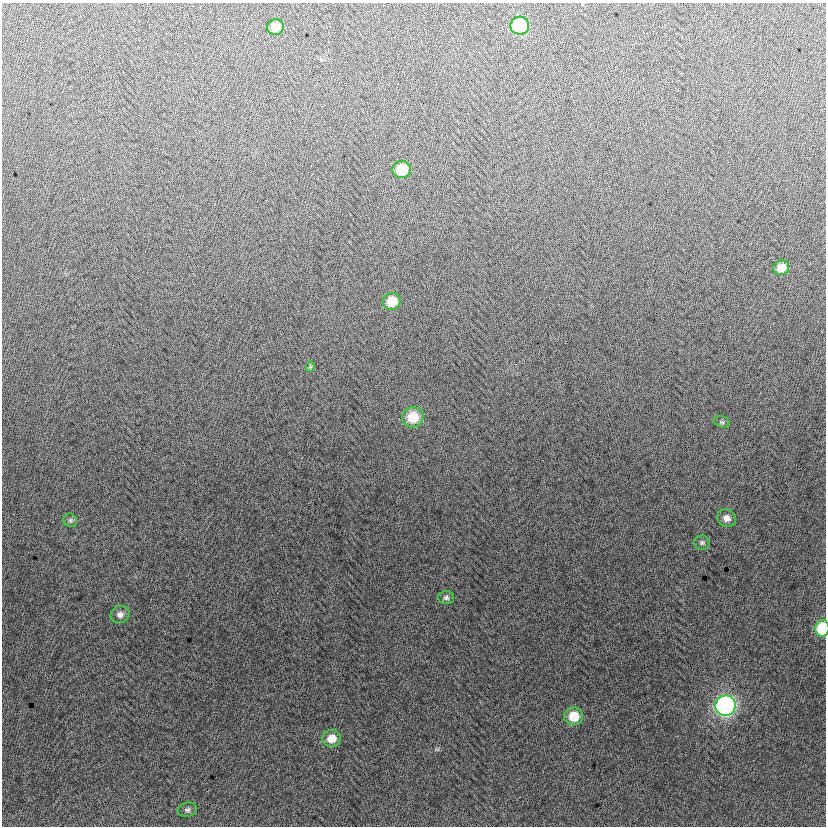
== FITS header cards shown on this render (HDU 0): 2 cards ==
NAXIS1  =                  824
NAXIS2  =                  824

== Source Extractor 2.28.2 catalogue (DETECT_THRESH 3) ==
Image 824 x 824 px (HDU 0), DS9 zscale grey, 1 PNG px = 1 image px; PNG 828 x 828 px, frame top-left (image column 1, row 824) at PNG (2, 3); each listed source drawn as its Kron ellipse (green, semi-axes under 4 px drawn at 4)
Background -3.74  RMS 12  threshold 37.4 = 3 sigma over >= 5 px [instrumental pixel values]
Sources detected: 18; all 18 listed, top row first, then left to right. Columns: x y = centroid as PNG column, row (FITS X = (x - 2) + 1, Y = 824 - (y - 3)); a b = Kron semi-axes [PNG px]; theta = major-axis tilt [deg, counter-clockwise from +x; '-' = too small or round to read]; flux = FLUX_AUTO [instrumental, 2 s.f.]
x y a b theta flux
520 26 9 9 - 56000
275 27 8 8 - 12000
402 169 9 8 - 24000
781 268 8 7 - 11000
392 301 9 8 - 18000
310 367 5 4 - 910
413 417 11 10 - 22000
722 422 8 5 -17 1700
727 518 9 8 - 5100
70 520 7 6 - 1900
702 543 8 7 - 2200
446 598 8 6 1 2400
120 614 9 8 - 4100
822 628 8 7 - 40000
725 706 10 10 - 250000
574 716 9 9 - 18000
332 738 9 8 - 11000
187 810 9 7 11 2400
At the frame edge (FLAGS 8, measured only in part): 1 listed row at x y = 822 628